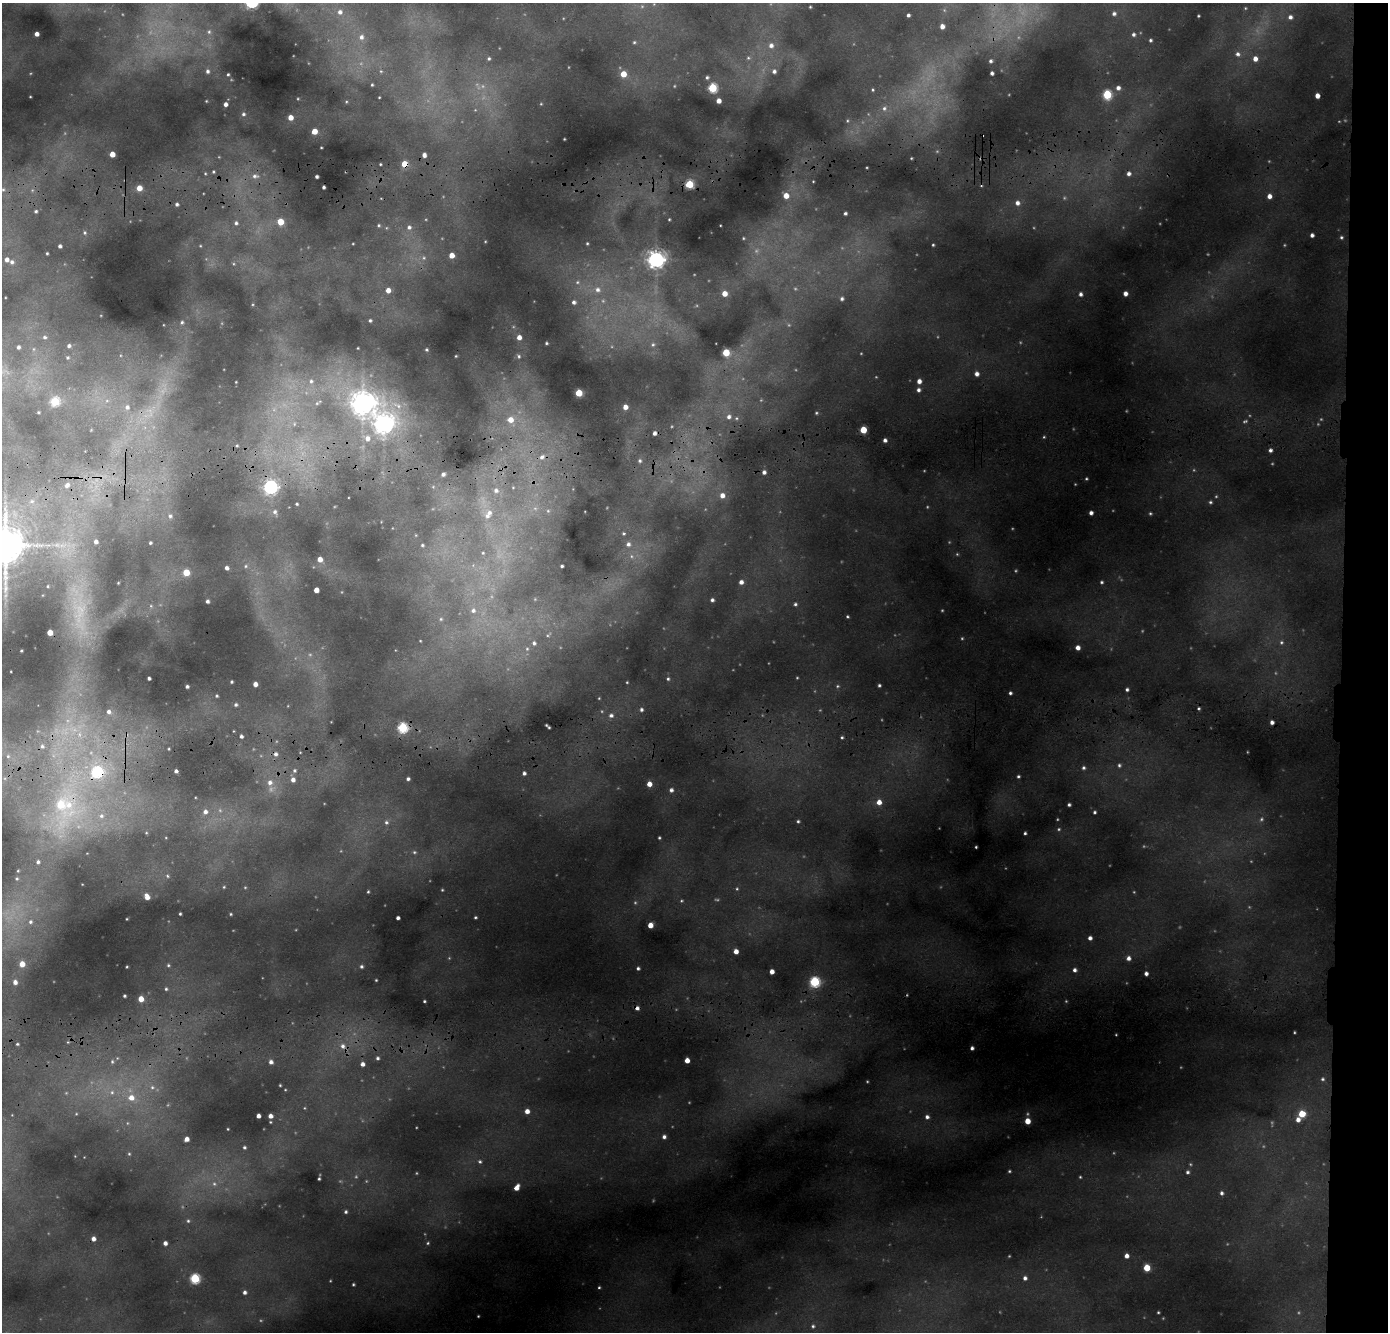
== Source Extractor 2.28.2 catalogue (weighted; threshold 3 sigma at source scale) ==
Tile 6 of 3 x 3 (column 3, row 2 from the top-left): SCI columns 2822-4207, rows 1893-3222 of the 4248 x 5114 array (HDU 1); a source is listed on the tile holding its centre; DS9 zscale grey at full resolution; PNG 1390 x 1334 px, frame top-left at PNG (2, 3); no overlay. Shown black and unused: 4% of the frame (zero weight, under 3 of 4 exposures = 24% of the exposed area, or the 3 px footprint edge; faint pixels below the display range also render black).
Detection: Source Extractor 2.28.2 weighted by HDU 2 'WHT'; one run over the whole footprint, this tile lists its part. Background 0.114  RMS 0.011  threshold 0.0514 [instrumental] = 3 sigma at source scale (4.5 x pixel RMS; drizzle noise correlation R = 1.50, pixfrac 1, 0.05/0.05 arcsec/px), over >= 5 px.
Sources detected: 393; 73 too faint to see at this stretch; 2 cosmic-ray / hot-pixel residue — not listed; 3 inside a brighter listed object's ellipse — not listed separately; the other 315 listed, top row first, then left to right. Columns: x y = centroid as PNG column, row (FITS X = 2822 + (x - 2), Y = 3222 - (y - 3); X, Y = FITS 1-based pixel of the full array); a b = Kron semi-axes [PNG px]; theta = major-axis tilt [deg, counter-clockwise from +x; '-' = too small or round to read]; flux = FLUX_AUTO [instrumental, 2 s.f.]
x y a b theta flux
810 7 3 2 - 1
1245 8 4 4 - 1.2
340 12 7 7 - 7
1114 13 7 7 - 5.5
908 15 3 3 - 2.9
1198 16 3 2 - 1.3
1290 17 5 5 - 3.8
942 26 4 4 - 7.3
209 32 7 6 - 3.2
36 34 4 4 - 6.5
1133 34 6 6 - 4.2
361 37 8 7 - 7.1
1150 40 5 4 - 2.4
634 42 5 4 - 1.8
771 45 7 7 - 6.3
1238 54 7 6 - 4
489 58 5 5 - 2.6
748 58 6 5 - 2.2
1255 59 5 5 - 8.2
991 61 3 3 - 2.3
207 71 5 5 - 3.3
381 71 5 5 - 2
774 71 6 5 - 4
992 73 3 3 - 3.4
228 74 3 3 - 1.5
623 74 5 5 - 18
707 77 4 3 - 2
372 85 3 3 - 1.4
712 88 5 5 - 76
1118 88 6 6 - 5.4
873 90 4 4 - 1.4
1107 94 5 5 - 80
1317 96 4 4 - 8.7
30 97 3 2 - 0.84
379 97 3 2 - 0.99
206 101 2 2 - 0.89
719 101 4 4 - 7.9
225 104 4 4 - 5.1
541 104 4 3 - 0.96
884 108 8 7 - 5
243 114 6 5 - 2.8
290 117 4 4 - 11
314 131 4 4 - 20
564 139 2 2 - 0.88
321 147 3 2 - 0.8
112 154 4 4 - 16
424 155 4 4 - 5.4
911 158 3 3 - 1.1
380 164 3 2 - 1.1
404 164 5 5 - 21
213 172 4 3 - 1.5
205 173 4 3 - 1.2
1129 174 6 5 - 4.6
255 176 10 7 -5 5.8
317 176 3 3 - 2.9
813 181 2 2 - 0.89
689 184 5 5 - 57
324 187 3 3 - 2.3
139 188 4 4 - 15
3 190 8 7 - 4.9
786 196 5 5 - 14
1269 196 5 4 - 7.2
1017 203 6 5 - 5.6
177 204 4 3 - 2.8
36 211 5 5 - 2.5
845 213 3 3 - 2.7
669 219 3 3 - 1.2
280 222 5 4 - 25
236 223 5 5 - 3
379 225 5 4 - 1.7
409 227 6 6 - 4.2
84 233 6 6 - 2.6
1312 235 4 4 - 4.1
1341 237 4 4 - 2
743 238 4 3 - 1.1
587 243 4 3 - 1.3
933 245 3 3 - 1.4
60 246 4 4 - 3.3
200 246 4 3 - 1
47 253 3 3 - 1.4
452 255 4 4 - 13
6 259 5 5 - 6.8
656 260 7 6 - 600
12 262 7 6 - 4.7
234 264 5 3 - 1.4
577 282 7 5 22 2.6
388 290 5 4 - 10
598 290 9 8 - 7.5
1125 293 4 4 - 6.5
724 294 5 5 - 13
1080 294 5 4 - 4
842 299 6 5 - 3.4
574 302 5 5 - 3.6
370 320 4 4 - 2.2
182 322 6 5 - 2.5
45 337 7 6 - 3.6
519 337 4 4 - 7.9
546 343 3 3 - 1.4
653 345 6 5 - 2.3
69 346 5 4 - 3.1
18 347 5 5 - 3.9
358 348 2 2 - 0.92
33 349 6 4 90 2.2
426 349 3 3 - 1.5
726 352 5 5 - 35
456 356 2 2 - 0.84
519 356 6 5 - 2
67 358 4 4 - 1.6
977 374 5 5 - 5.9
311 381 7 6 - 3.4
919 381 5 4 - 6.9
236 382 2 2 - 0.66
918 390 5 4 - 3.7
579 393 4 4 - 33
55 401 5 5 - 69
107 401 7 4 0 2.6
317 403 6 5 - 2.1
362 403 10 9 - 990
127 407 8 7 - 6.2
625 407 4 4 - 8.6
38 412 3 2 - 1.1
816 413 4 3 - 1.3
729 417 7 6 - 5.1
736 418 5 5 - 1.9
511 420 9 8 - 16
294 424 6 5 - 2.4
383 424 11 9 61 740
863 430 5 4 - 31
655 433 4 3 - 4.3
367 438 11 8 -31 13
885 440 4 3 - 4.2
237 446 4 3 - 1.2
1270 450 5 4 - 3.5
542 457 11 9 33 11
640 461 5 5 - 2.6
764 472 5 4 - 4.3
443 474 4 4 - 3.3
1086 479 3 3 - 1.4
67 485 8 6 46 6.1
270 487 6 6 - 290
513 487 5 5 - 1.9
496 490 8 8 - 6.6
722 495 6 6 - 8.8
32 501 7 6 - 4
1210 502 5 5 - 2.2
297 504 3 3 - 1.6
548 511 6 5 - 2.9
275 512 7 6 - 4.5
489 513 10 8 -77 9.4
1091 513 4 4 - 4.5
170 516 5 5 - 2.4
624 533 5 5 - 1.8
96 542 4 4 - 4.6
150 543 3 3 - 1.6
628 544 7 7 - 5.3
57 545 12 8 -6 10
422 545 4 4 - 1.6
5 546 13 11 84 3200
483 553 5 4 - 1.6
632 556 8 6 -47 4.8
320 559 4 4 - 9.6
246 566 7 6 - 3
562 566 3 3 - 2
227 568 4 4 - 4.7
186 572 5 5 - 32
741 582 5 4 - 5.8
1101 582 4 4 - 2
48 586 3 2 - 0.84
316 590 4 4 - 12
712 600 4 4 - 3.1
207 601 4 3 - 3.4
795 604 4 4 - 2.3
473 610 8 8 - 6.5
847 617 3 3 - 1.6
441 619 7 6 - 3
50 632 4 4 - 16
420 641 4 3 - 0.91
1281 642 7 6 - 3.3
534 643 7 7 - 5.1
1078 648 4 4 - 7
527 649 8 6 89 4.3
21 651 3 2 - 1
149 678 3 3 - 2.7
668 679 5 4 - 2
231 682 3 3 - 1.7
627 682 3 3 - 1.1
255 684 4 4 - 6.8
879 685 3 3 - 1.9
187 686 3 3 - 2.9
837 686 5 4 - 1.7
1127 690 4 3 - 2.5
1010 693 4 4 - 2.6
217 696 4 3 - 1.7
599 698 4 4 - 1.2
236 705 5 4 - 2.6
1199 708 4 4 - 1.7
641 709 5 5 - 3.1
109 712 6 5 - 4.9
611 715 7 6 - 4.7
1272 722 4 4 - 4.5
402 728 5 5 - 100
79 734 7 5 -90 4.5
241 736 4 4 - 3.2
842 737 4 3 - 1.8
42 746 5 5 - 2.6
169 749 4 3 - 1.1
276 754 7 6 - 5
8 756 6 5 - 2.3
1119 765 6 5 - 2.6
1083 768 5 5 - 2.8
294 770 6 6 - 3
176 771 3 3 - 3.3
97 772 7 6 - 120
524 773 4 4 - 3.4
1018 776 5 5 - 2.3
408 779 4 3 - 2.7
293 780 6 5 - 6.4
270 782 8 7 - 8
649 784 5 4 - 10
671 790 6 6 - 3.5
879 802 5 5 - 9.9
69 805 55 37 -79 170
1069 805 4 3 - 2.4
205 812 7 7 - 6.4
1095 812 5 4 - 2.2
798 821 4 3 - 1.7
386 822 6 5 - 3.3
146 833 5 4 - 1.4
1025 833 3 3 - 2.1
659 838 3 3 - 1.4
976 847 3 3 - 1.3
414 852 6 5 - 2.2
38 862 4 4 - 2.7
18 871 3 2 - 1
167 876 6 5 - 2.8
17 879 4 4 - 1.6
224 887 4 4 - 1.4
368 892 4 3 - 1.5
147 897 6 5 - 11
681 901 5 3 - 1.2
180 914 3 3 - 1.6
231 914 3 3 - 1.3
475 917 3 3 - 1.6
398 918 4 3 - 3.5
30 922 6 5 - 2.7
650 925 4 4 - 12
1090 938 4 4 - 4.6
736 951 4 4 - 8.7
1128 958 5 5 - 5.6
22 964 4 4 - 14
168 965 4 4 - 1.6
361 966 4 4 - 2.5
127 967 3 2 - 0.97
638 968 4 3 - 2.3
1075 970 5 5 - 4.2
772 971 4 4 - 7.6
1146 973 4 4 - 4.4
376 980 3 3 - 1.1
15 982 4 4 - 5.4
815 982 5 5 - 110
166 989 5 4 - 1.7
124 996 3 3 - 1.8
141 999 4 4 - 14
424 1001 3 3 - 1.5
637 1008 5 4 - 4.2
17 1044 3 3 - 1.6
343 1046 8 7 - 6.9
972 1048 4 4 - 3.2
377 1058 4 4 - 2.2
687 1060 4 4 - 9.8
112 1062 6 5 - 2.3
271 1062 5 5 - 4.5
362 1064 4 4 - 5.4
1322 1079 5 4 - 1.9
280 1085 3 2 - 1.1
152 1087 8 7 - 4.9
112 1092 8 7 - 5.7
131 1097 8 8 - 14
304 1108 5 3 - 1
527 1111 5 4 - 8.1
76 1114 4 3 - 1
1302 1114 5 5 - 31
12 1115 4 4 - 0.85
258 1116 4 4 - 5.6
270 1116 4 4 - 6.2
927 1117 6 5 - 4.7
1298 1120 5 5 - 6.5
1027 1121 5 4 - 17
270 1122 3 2 - 0.96
228 1129 3 2 - 0.85
664 1137 5 5 - 3.8
186 1139 4 4 - 7.7
244 1147 4 4 - 2
129 1154 5 4 - 1.7
480 1162 6 5 - 2.3
1009 1171 3 3 - 1.4
1187 1172 4 4 - 2.6
1080 1177 3 3 - 1.2
319 1179 3 3 - 1.6
517 1187 7 5 57 10
1221 1193 4 4 - 2.8
346 1212 4 4 - 2.3
188 1221 5 5 - 2
93 1239 4 4 - 5.9
165 1243 4 4 - 5.1
428 1243 5 4 - 1.7
1127 1256 4 4 - 6.5
1147 1268 5 4 - 32
195 1278 5 5 - 95
1025 1278 5 5 - 3.8
353 1284 3 3 - 1.6
599 1287 4 3 - 1.4
245 1292 5 5 - 3.7
1158 1312 3 2 - 1.2
813 1326 5 5 - 2.3
Overlapping masked pixels (flux is a lower limit): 5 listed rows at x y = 404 164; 402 728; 97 772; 69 805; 637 1008
Isophote crosses this tile's border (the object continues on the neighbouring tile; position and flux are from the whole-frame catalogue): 1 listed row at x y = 5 546